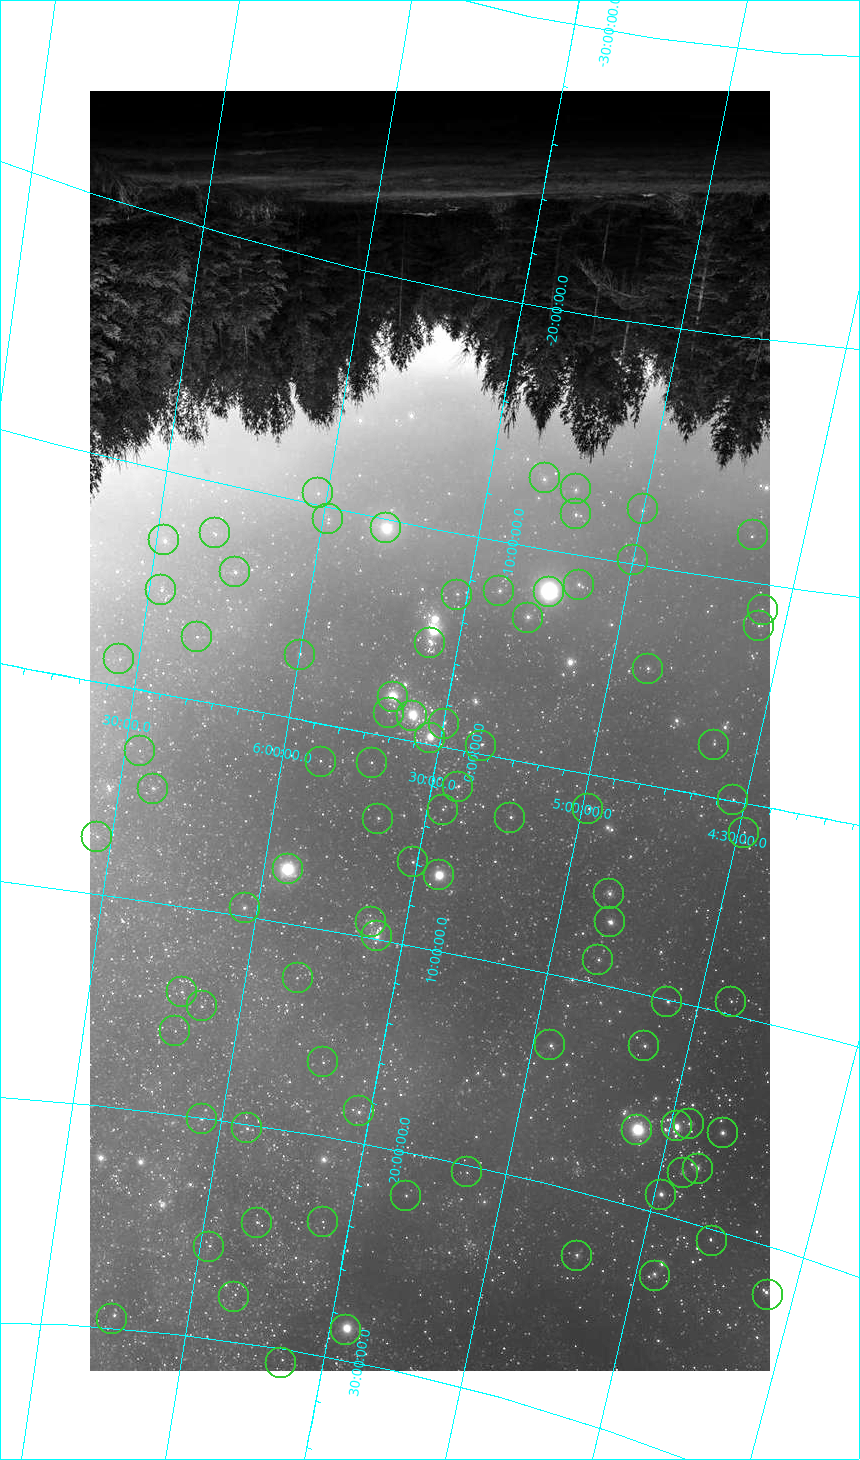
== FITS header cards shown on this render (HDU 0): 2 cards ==
NAXIS1  =                  680
NAXIS2  =                 1280

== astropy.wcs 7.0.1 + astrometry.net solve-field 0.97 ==
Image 680 x 1280 px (HDU 0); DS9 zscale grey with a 90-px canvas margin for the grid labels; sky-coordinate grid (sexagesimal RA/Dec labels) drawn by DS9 from the SOLVED WCS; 85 Tycho-2 reference stars matched to detected sources circled (green)
Header WCS as astropy/WCSLIB reads it (applying the file's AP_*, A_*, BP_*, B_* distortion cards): RA---TAN-SIP/DEC--TAN-SIP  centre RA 05:32:21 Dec -00:37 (83.09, -0.62 deg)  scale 180 arcsec/px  FOV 2038.1' x 3838.5'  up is +169 deg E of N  parity flipped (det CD > 0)
Header WCS from the CRVAL/CRPIX/CD cards alone (distortion cards ignored): RA---TAN-SIP/DEC--TAN-SIP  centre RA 05:32:16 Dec -00:31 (83.07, -0.52 deg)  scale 180 arcsec/px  FOV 2038.1' x 3838.5'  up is +169 deg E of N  parity flipped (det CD > 0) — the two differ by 6.28': the file's distortion cards are non-standard for this projection
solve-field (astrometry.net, Tycho-2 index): VERIFIED the header's WCS against the Tycho-2 star catalogue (verified at 7 index scales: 36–210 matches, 0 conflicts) and refined it, rather than solving blind
Solved WCS: RA---TAN-SIP/DEC--TAN-SIP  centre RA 05:32:22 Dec -00:39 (83.09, -0.65 deg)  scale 179 x 177 arcsec/px (non-square pixels)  FOV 2023.0' x 3769.8'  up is +169 deg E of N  parity flipped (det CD > 0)
** header WCS and the solver's refit of it DISAGREE: centres 1.8' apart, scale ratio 0.993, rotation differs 0 deg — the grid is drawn from the SOLVED WCS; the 'Header WCS' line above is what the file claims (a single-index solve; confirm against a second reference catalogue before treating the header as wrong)
Tycho-2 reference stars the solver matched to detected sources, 85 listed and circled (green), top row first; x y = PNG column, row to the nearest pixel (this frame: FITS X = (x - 90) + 1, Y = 1280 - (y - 91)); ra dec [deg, ICRS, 3 dp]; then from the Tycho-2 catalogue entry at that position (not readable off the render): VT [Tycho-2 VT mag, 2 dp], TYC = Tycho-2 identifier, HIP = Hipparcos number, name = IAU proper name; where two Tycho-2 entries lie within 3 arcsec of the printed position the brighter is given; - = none
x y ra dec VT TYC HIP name
545 478 79.894 -13.177 4.24 5343-1529-1 24845 -
576 489 78.308 -12.941 4.43 5338-1447-1 24327 -
318 493 90.460 -10.598 4.99 5353-1318-1 28574 -
643 509 74.982 -12.537 4.80 5329-2016-1 23231 -
576 514 78.075 -11.869 4.44 5338-1445-1 24244 -
328 519 89.768 -9.558 5.05 5352-933-1 28325 -
386 528 86.939 -9.670 2.04 5351-760-1 27366 Saiph
215 533 94.928 -7.823 5.22 5363-2397-1 30073 -
753 535 69.723 -12.123 5.01 5324-1900-1 21644 -
164 540 97.204 -7.033 4.62 4797-1880-1 30867 -
633 560 74.960 -10.263 5.48 5326-1952-1 23221 -
235 572 93.714 -6.275 4.12 4795-1769-1 29651 -
579 585 77.287 -8.754 4.21 5330-1723-1 23972 -
161 590 96.990 -4.762 5.01 4793-2716-1 30772 -
499 591 80.987 -7.808 4.24 5332-1832-1 25247 -
549 592 78.634 -8.202 0.28 5331-1752-1 24436 Rigel
457 595 82.983 -7.302 4.57 4778-1407-1 25923 -
763 610 68.549 -8.970 5.40 5314-3039-1 21297 -
528 618 79.402 -6.844 3.56 4764-1639-1 24674 -
759 626 68.548 -8.231 5.39 5314-3037-1 21296 -
197 637 94.998 -2.944 5.09 4788-3059-1 30093 -
430 643 83.846 -4.838 4.61 4774-928-1 26237 -
300 655 90.014 -3.074 4.67 4786-2368-1 28413 -
119 659 98.408 -1.220 5.06 4798-1735-1 31278 -
648 669 73.224 -5.453 4.39 4745-1841-1 22701 -
393 697 85.190 -1.943 1.88 4771-1188-1 26727 Alnitak
389 713 85.211 -1.129 4.90 4767-1404-1 26736 -
412 716 84.053 -1.202 1.69 4766-2450-1 26311 Alnilam
444 724 82.433 -1.092 4.88 4753-1894-1 25737 -
430 738 83.002 -0.299 2.41 4766-2445-1 25930 Mintaka
714 745 69.401 -2.474 5.24 4739-1551-1 21547 -
481 746 80.441 -0.382 4.68 4752-1608-1 25044 -
140 751 96.835 +2.908 5.66 137-2119-1 30728 -
321 762 88.110 +1.855 4.91 116-1329-1 27750 -
372 763 85.619 +1.475 5.03 115-2299-1 26885 -
458 787 81.187 +1.846 4.84 101-2568-1 25302 -
153 789 95.942 +4.593 4.42 141-2452-1 30419 -
733 800 67.969 -0.044 5.05 4734-1338-1 21139 -
588 809 74.637 +1.714 4.62 85-2362-1 23123 -
443 810 81.709 +3.096 4.57 105-2801-1 25473 -
510 818 78.323 +2.861 4.62 103-2863-1 24331 -
378 819 84.796 +4.121 4.50 123-2200-1 26594 -
744 833 67.134 +1.381 5.52 75-2835-1 20884 -
97 837 98.226 +7.333 4.49 158-3394-1 31216 -
413 862 82.696 +5.948 4.44 126-1899-1 25813 -
288 869 88.793 +7.407 0.77 129-1873-1 27989 Betelgeuse
439 875 81.283 +6.350 1.63 113-1856-1 25336 Bellatrix
609 894 72.802 +5.605 3.64 92-2345-1 22549 -
245 908 90.596 +9.647 4.15 721-2468-1 28614 -
371 922 84.227 +9.291 4.19 701-2047-1 26366 -
610 922 72.460 +6.961 3.22 96-1462-1 22449 Tabit
377 936 83.784 +9.934 3.51 705-2400-1 26207 Meissa
598 960 72.653 +8.900 4.34 683-1217-1 22509 -
298 978 87.387 +12.651 4.86 723-1241-1 27511 -
182 992 92.985 +14.209 4.41 742-2472-1 29426 -
667 1002 68.914 +10.161 4.27 673-1488-1 21402 -
731 1002 65.966 +9.461 5.11 672-1284-1 20522 -
202 1006 91.893 +14.768 4.37 729-1980-1 29038 -
175 1031 93.014 +16.130 4.92 1314-1954-1 29434 -
550 1045 74.093 +13.514 4.20 696-1790-1 22957 -
644 1046 69.539 +12.511 4.28 690-1547-1 21589 -
323 1062 85.324 +16.534 4.82 1298-373-1 26777 -
359 1111 83.053 +18.594 4.64 1301-707-1 25945 -
202 1119 90.980 +20.138 4.66 1321-1515-1 28716 -
689 1124 66.586 +15.618 4.50 1265-1176-1 20713 -
677 1126 67.166 +15.871 3.41 1265-1172-1 20894 Chamukuy
247 1128 88.596 +20.276 4.46 1320-2118-1 27913 -
637 1130 68.980 +16.510 1.16 1266-1416-1 21421 Aldebaran
723 1133 64.948 +15.628 3.75 1264-1009-1 20205 Prima Hyadum
698 1169 65.734 +17.543 3.86 1268-1267-1 20455 Secunda Hyadum
467 1172 76.952 +20.418 5.30 1290-1638-1 23871 -
683 1173 66.372 +17.928 4.26 1269-1246-1 20648 -
661 1195 67.154 +19.180 3.63 1273-1104-1 20889 Ain
406 1196 79.819 +22.096 5.05 1295-1998-1 24822 -
323 1222 83.863 +24.040 5.36 1861-2149-1 26248 -
257 1223 87.254 +24.567 4.99 1866-2598-1 27468 -
712 1241 64.315 +20.579 4.95 1272-1126-1 19990 -
209 1247 89.499 +25.954 4.81 1867-3204-1 28237 -
577 1256 70.561 +22.957 4.24 1830-2129-1 21881 -
655 1276 66.577 +22.814 4.30 1816-1893-1 20711 -
768 1295 61.174 +22.082 4.46 1262-1645-1 19038 -
234 1297 87.742 +27.968 5.69 1870-1883-1 27629 -
112 1319 93.845 +29.498 4.43 1889-861-1 29696 -
346 1330 81.573 +28.608 1.67 1859-1470-1 25428 Elnath
281 1363 84.659 +30.492 5.46 2404-1350-1 26536 -